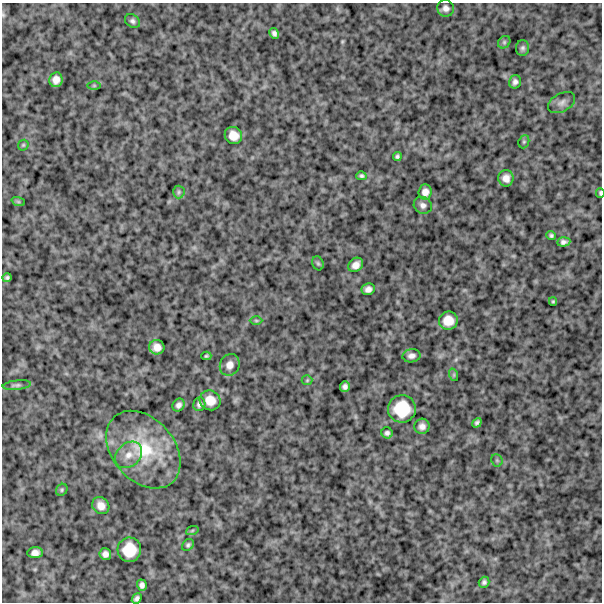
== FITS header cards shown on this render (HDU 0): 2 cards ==
NAXIS1  =                  600
NAXIS2  =                  600

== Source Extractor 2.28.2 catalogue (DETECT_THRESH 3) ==
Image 600 x 600 px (HDU 0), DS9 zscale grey, 1 PNG px = 1 image px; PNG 604 x 604 px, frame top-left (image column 1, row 600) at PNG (2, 3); each listed source drawn as its Kron ellipse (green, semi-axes under 4 px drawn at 4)
Background 1110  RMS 220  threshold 658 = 3 sigma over >= 5 px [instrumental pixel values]
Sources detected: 57; all 57 listed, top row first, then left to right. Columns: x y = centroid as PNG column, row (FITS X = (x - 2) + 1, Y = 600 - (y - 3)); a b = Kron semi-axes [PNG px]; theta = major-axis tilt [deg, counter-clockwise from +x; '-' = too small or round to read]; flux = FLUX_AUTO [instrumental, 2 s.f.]
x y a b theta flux
446 8 8 8 - 6.5e+04
132 21 8 6 -32 4.5e+04
274 33 5 4 - 4.4e+04
504 42 7 5 46 3.0e+04
523 48 8 6 89 3.7e+04
56 80 7 6 - 9.8e+04
515 82 7 6 - 4.9e+04
94 85 6 4 0 2.0e+04
562 103 15 9 28 7.8e+04
233 135 9 8 - 1.6e+05
524 142 7 5 69 2.3e+04
23 145 6 4 46 1.9e+04
397 156 4 4 - 2.9e+04
361 176 5 4 - 2.9e+04
506 178 8 7 - 1.0e+05
179 192 6 6 - 3.3e+04
425 192 7 6 - 8.9e+04
600 193 5 3 - 2.2e+04
18 201 7 4 -19 2.3e+04
423 205 9 8 - 6.5e+04
551 235 5 4 - 2.7e+04
564 242 7 4 6 4.9e+04
318 263 7 5 -68 2.4e+04
356 265 8 6 43 9.4e+04
7 278 4 4 - 3.0e+04
368 289 7 6 - 6.9e+04
553 301 4 4 - 1.8e+04
256 320 6 4 -1 1.9e+04
448 321 9 9 - 1.9e+05
157 347 7 7 - 1.1e+05
206 356 5 4 - 2.0e+04
411 356 9 6 9 6.2e+04
230 365 11 9 66 1.1e+05
454 375 6 4 -72 2.0e+04
307 380 5 5 - 1.8e+04
17 385 14 4 6 4.3e+04
345 387 5 5 - 4.9e+04
210 400 11 9 -31 1.8e+05
199 404 7 6 - 4.7e+04
179 405 7 5 51 5.4e+04
402 409 14 14 - 4.9e+05
477 423 5 4 - 3.4e+04
422 426 8 7 - 7.6e+04
387 433 6 5 - 3.7e+04
143 450 44 31 -49 1.1e+06
129 455 15 11 42 1.6e+05
497 460 6 5 - 2.5e+04
62 490 6 5 - 2.2e+04
101 505 9 8 - 1.1e+05
192 531 6 4 20 2.0e+04
188 545 7 5 47 3.0e+04
129 550 12 11 - 3.4e+05
35 553 7 5 7 7.6e+04
105 554 6 6 - 6.4e+04
484 582 6 5 - 3.3e+04
142 585 6 5 - 4.9e+04
137 598 5 4 - 4.1e+04
At the frame edge (FLAGS 8, measured only in part): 1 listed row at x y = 600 193